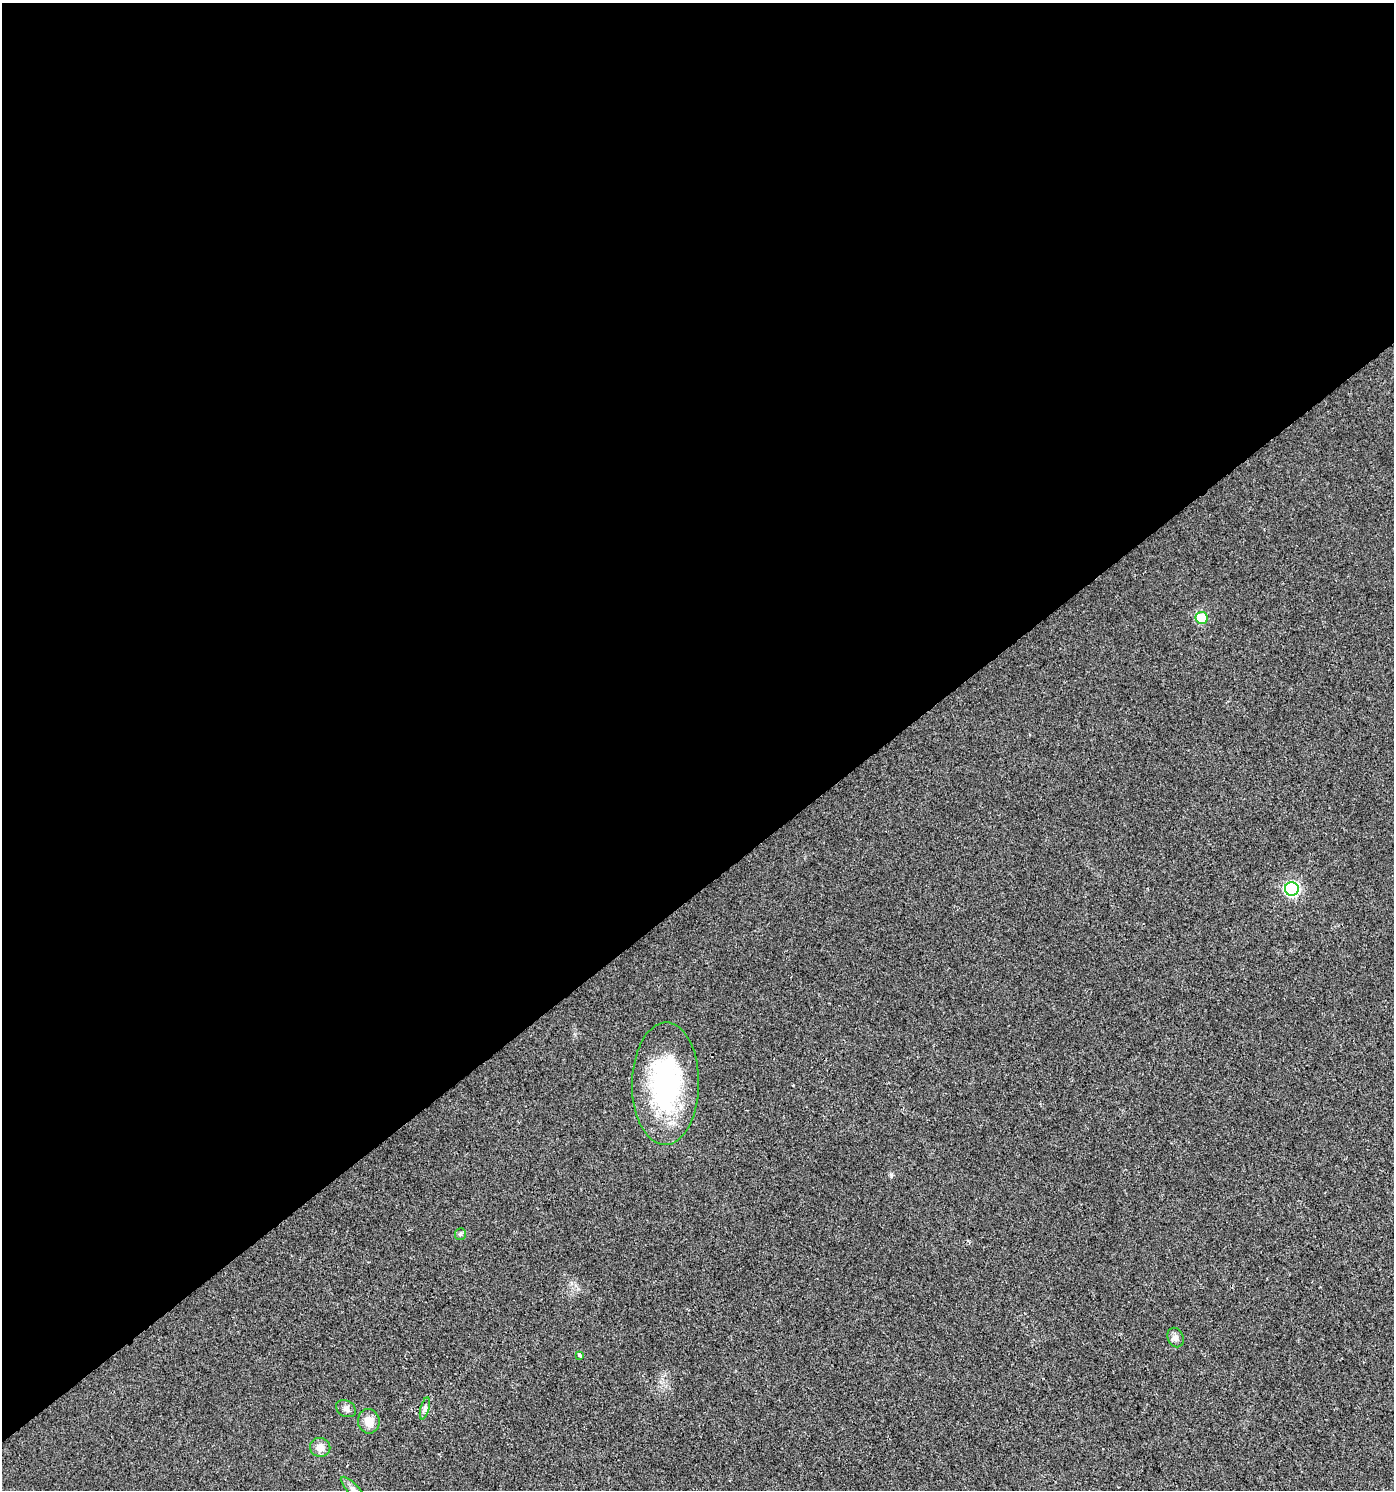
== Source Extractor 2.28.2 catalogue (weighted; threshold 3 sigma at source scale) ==
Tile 2 of 4 x 4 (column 2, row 1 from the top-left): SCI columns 1585-2976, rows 4465-5952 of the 5888 x 5956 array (HDU 1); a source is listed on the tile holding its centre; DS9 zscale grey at full resolution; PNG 1396 x 1492 px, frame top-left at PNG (2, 3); each listed source drawn as its Kron ellipse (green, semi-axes under 4 px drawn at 4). Shown black and unused: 60% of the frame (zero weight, under 2 of 3 exposures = <1% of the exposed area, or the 3 px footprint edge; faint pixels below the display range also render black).
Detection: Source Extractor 2.28.2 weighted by HDU 2 'WHT'; one run over the whole footprint, this tile lists its part. Background 0.0154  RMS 0.0057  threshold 0.0256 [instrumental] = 3 sigma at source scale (4.5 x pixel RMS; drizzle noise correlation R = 1.50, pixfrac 1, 0.0396/0.0396 arcsec/px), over >= 5 px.
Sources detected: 11; all 11 listed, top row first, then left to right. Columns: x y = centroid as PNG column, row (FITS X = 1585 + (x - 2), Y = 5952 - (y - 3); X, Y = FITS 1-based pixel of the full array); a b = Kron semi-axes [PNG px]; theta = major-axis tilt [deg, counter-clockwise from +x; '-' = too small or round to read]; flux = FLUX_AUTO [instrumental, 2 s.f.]
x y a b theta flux
1201 618 6 6 - 28
1292 889 7 7 - 91
665 1084 61 33 89 88
460 1234 6 5 - 1.1
1175 1338 10 7 -66 2.2
580 1355 4 3 - 9.4
425 1408 11 4 75 1.5
346 1409 10 8 -28 2.2
369 1421 12 11 - 6
320 1447 10 9 - 4
353 1490 17 5 -45 2.9
Isophote crosses this tile's border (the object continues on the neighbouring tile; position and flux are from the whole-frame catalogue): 1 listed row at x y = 353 1490
Unlisted compact peaks at least as high as the median listed source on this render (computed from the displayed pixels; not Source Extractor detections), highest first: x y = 891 1175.